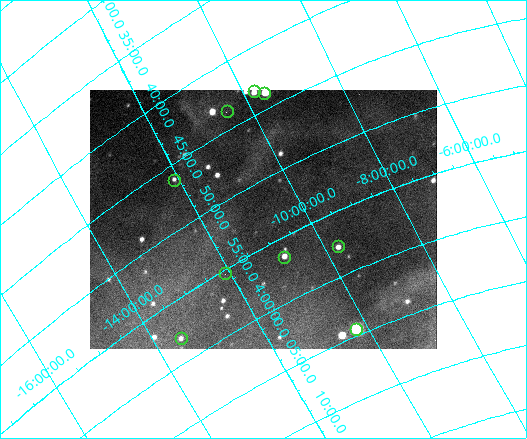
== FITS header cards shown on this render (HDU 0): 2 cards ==
NAXIS1  =                  347
NAXIS2  =                  259

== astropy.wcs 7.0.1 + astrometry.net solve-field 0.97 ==
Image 347 x 259 px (HDU 0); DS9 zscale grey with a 90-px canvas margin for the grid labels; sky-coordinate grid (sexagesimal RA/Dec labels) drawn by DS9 from the SOLVED WCS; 9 Tycho-2 reference stars matched to detected sources circled (green)
Header WCS: none
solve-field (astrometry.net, Tycho-2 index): SOLVED blind (the file carries no WCS)
Solved WCS: RA---TAN-SIP/DEC--TAN-SIP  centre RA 03:52:53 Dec -10:52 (58.22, -10.86 deg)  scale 75.8 x 74.3 arcsec/px (non-square pixels)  FOV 438.5' x 320.7'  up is -61 deg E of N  parity flipped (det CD > 0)
(file carries no celestial WCS; the grid is the blind solution)
Tycho-2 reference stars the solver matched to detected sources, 9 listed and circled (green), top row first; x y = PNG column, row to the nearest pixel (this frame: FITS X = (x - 90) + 1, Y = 259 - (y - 90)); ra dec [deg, ICRS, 3 dp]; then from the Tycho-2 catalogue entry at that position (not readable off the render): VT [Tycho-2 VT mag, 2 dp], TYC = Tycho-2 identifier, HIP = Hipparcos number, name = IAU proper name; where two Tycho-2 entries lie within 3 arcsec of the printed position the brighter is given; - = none
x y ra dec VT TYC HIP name
254 91 55.812 -9.763 3.62 5303-1320-1 17378 Rana
264 93 55.940 -9.603 7.33 5303-262-1 17406 -
227 111 55.891 -10.486 5.62 5306-1181-1 17395 -
174 180 56.536 -12.102 4.61 5307-1357-1 17593 -
338 246 59.410 -9.700 8.05 5305-1199-1 18522 -
284 257 59.132 -10.853 6.62 5308-672-1 18440 -
225 273 58.817 -12.099 6.03 5308-1437-1 18339 -
356 329 61.111 -10.235 8.18 5308-679-1 19016 -
181 338 59.507 -13.509 3.13 5311-1285-1 18543 Zaurak